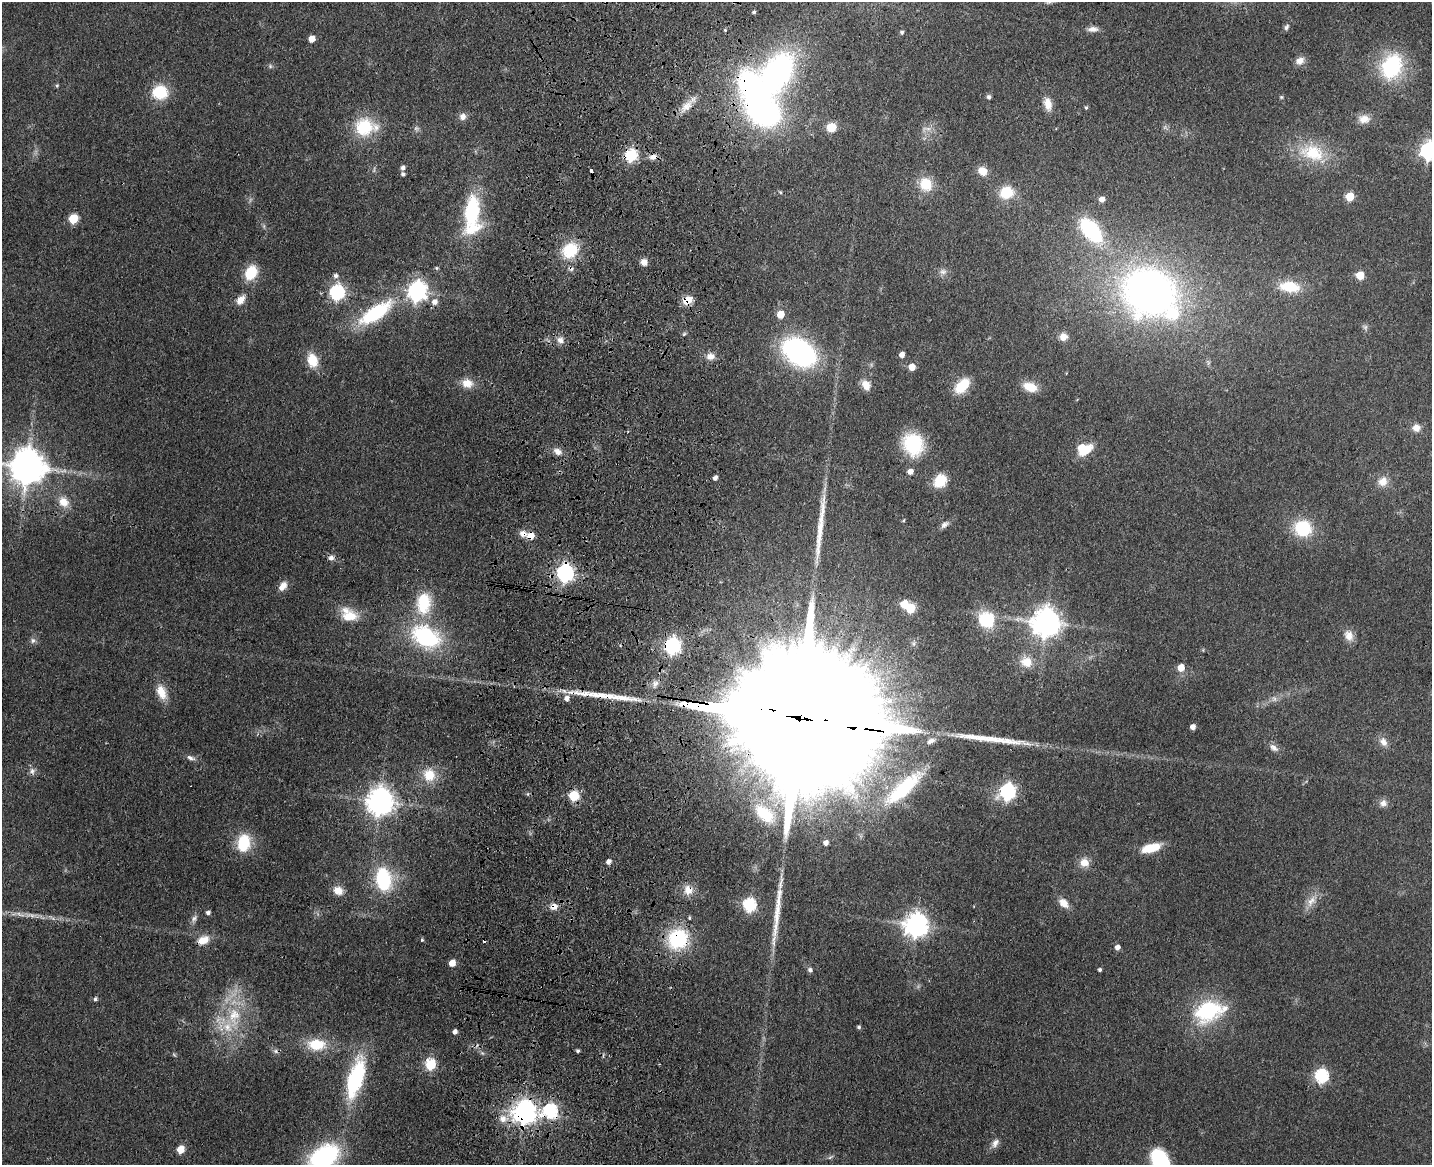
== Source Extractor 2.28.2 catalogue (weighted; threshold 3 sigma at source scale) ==
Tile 8 of 3 x 4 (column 2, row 3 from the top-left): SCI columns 1764-3193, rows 1180-2342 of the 4844 x 4684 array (HDU 1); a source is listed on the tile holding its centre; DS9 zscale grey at full resolution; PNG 1434 x 1167 px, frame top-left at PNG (2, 2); no overlay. Shown black and unused: <1% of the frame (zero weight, under 3 of 4 exposures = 6% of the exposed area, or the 3 px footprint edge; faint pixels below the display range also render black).
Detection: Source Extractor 2.28.2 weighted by HDU 2 'WHT'; one run over the whole footprint, this tile lists its part. Background 0.0658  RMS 0.0061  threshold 0.0276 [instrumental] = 3 sigma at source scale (4.5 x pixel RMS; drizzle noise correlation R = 1.50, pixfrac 1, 0.05/0.05 arcsec/px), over >= 5 px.
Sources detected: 173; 3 too faint to see at this stretch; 4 inside a brighter object's white glare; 3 cosmic-ray / hot-pixel residue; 4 long thin detections or spike segments (spike, bleed or trail) — not listed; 5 inside a brighter listed object's ellipse — not listed separately; the other 154 listed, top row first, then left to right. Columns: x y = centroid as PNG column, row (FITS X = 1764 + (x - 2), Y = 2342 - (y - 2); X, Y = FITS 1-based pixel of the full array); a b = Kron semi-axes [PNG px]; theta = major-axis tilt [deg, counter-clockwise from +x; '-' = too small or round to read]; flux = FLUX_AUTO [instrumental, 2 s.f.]
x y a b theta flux
754 12 3 3 - 0.96
1286 27 8 6 53 1.7
1093 29 14 7 2 3.6
725 30 3 3 - 0.58
902 32 4 4 - 1.4
312 39 5 5 - 8.8
1300 61 11 9 28 4.8
270 66 6 6 - 1.2
1392 66 25 19 66 60
57 86 5 4 - 0.92
160 92 17 15 -5 21
989 97 6 5 - 1.4
1281 97 5 4 - 0.87
1048 104 16 9 -76 7.4
686 106 25 10 41 8.4
1086 107 5 4 - 1.1
763 111 29 22 -31 170
463 116 9 9 - 3.5
1364 119 14 11 -1 6.4
365 127 26 20 2 30
831 127 8 7 - 13
1428 151 7 7 - 240
1313 153 35 22 -16 28
631 155 6 6 - 82
653 157 11 7 13 3.8
403 168 5 5 - 2.3
591 171 4 3 - 9.8
982 171 10 9 - 7.3
403 174 4 4 - 1.6
926 184 15 14 - 15
780 192 4 4 - 0.7
1006 192 14 12 12 18
1350 196 5 5 - 25
1102 199 5 5 - 4.9
472 211 34 16 83 50
73 219 6 5 - 35
1091 230 19 11 -51 80
570 250 16 13 38 27
644 262 8 7 - 3.6
436 268 5 4 - 0.92
943 272 10 8 0 2.8
251 273 15 11 60 19
336 275 6 6 - 2.1
1360 275 5 5 - 19
1289 287 21 11 -6 22
417 291 8 7 - 340
1149 291 53 46 -15 310
337 292 7 6 - 140
240 300 13 9 51 5.2
687 300 13 9 25 7.2
434 302 7 7 - 4.2
375 313 41 15 33 52
781 314 6 5 - 12
684 334 7 4 45 1
1063 337 10 9 - 5
560 340 11 9 -41 3.7
799 352 27 18 -35 150
902 355 5 4 - 4.1
710 356 10 9 - 4.8
312 360 16 11 -73 14
912 367 5 5 - 9
467 383 15 12 -12 7.8
866 385 14 10 -58 6
962 386 17 10 47 18
1030 387 18 10 -20 10
1416 428 10 9 - 4.7
913 444 20 18 -63 45
1086 450 18 8 45 12
557 451 11 8 -29 4.1
27 467 10 10 - 1700
910 471 5 5 - 4.6
715 478 5 4 - 2.6
940 481 12 10 50 19
1383 481 13 11 53 6.4
63 502 15 12 -46 8.4
903 521 5 3 - 0.74
944 524 12 7 39 2.6
1303 528 15 14 - 33
523 534 11 8 -20 3.9
531 535 6 6 - 8.5
331 558 8 6 1 2.3
565 573 7 7 - 240
283 586 12 8 54 5.2
424 603 26 17 84 29
910 608 6 5 - 34
349 615 21 14 -28 16
986 620 17 16 - 29
1046 623 9 9 - 970
1349 635 14 11 -72 6.1
425 637 23 15 -29 84
33 640 8 7 - 2.2
914 643 6 4 72 1.1
672 646 7 6 - 200
1026 662 15 12 -16 9.9
1181 668 6 5 - 9.5
161 692 17 10 -67 11
567 698 7 6 - 4
1274 699 9 6 -75 2.3
791 717 110 27 -9 98000
1193 727 4 4 - 3.7
1383 742 13 9 -56 4.6
1274 748 13 7 -38 3.4
190 758 12 6 -22 2.5
32 771 9 8 - 2.8
429 775 16 15 - 14
903 788 49 14 42 46
1008 791 7 6 - 180
528 794 6 4 -90 0.75
574 796 6 6 - 40
380 802 9 8 - 850
1383 803 10 9 - 3.4
765 814 25 15 -41 26
244 843 18 13 80 25
826 843 4 4 - 3.1
1151 848 21 9 14 16
609 862 5 5 - 2.8
1084 862 12 11 - 7
383 879 21 14 -81 48
338 890 13 10 -25 6.7
688 890 14 13 - 7
1311 901 19 11 54 7.2
1064 903 13 8 -43 6.6
749 905 7 6 - 98
554 907 9 8 - 4.7
208 913 5 4 - 2
777 916 36 8 86 11
194 919 12 7 57 2.7
916 925 8 8 - 570
678 939 21 19 43 47
203 940 14 9 20 8.7
422 940 5 4 - 0.92
1117 947 5 5 - 3.1
452 963 5 5 - 8.4
810 970 6 5 - 2
1100 970 3 3 - 1.5
95 999 5 5 - 1.5
1209 1011 30 20 19 59
234 1016 35 20 83 35
859 1027 4 4 - 1.2
455 1032 4 4 - 2.6
316 1045 21 13 -3 20
578 1051 4 3 - 1.3
174 1055 7 3 -37 0.81
431 1064 6 6 - 35
1321 1076 6 6 - 100
356 1078 47 17 74 58
550 1111 8 7 - 110
524 1112 8 8 - 590
503 1119 14 11 -4 6.9
995 1143 13 8 58 3.7
180 1149 5 5 - 15
324 1156 29 19 29 84
830 1157 8 4 36 1.1
1160 1159 18 13 -59 48
Overlapping masked pixels (flux is a lower limit): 17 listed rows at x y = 686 106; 763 111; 631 155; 653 157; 591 171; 687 300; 523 534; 531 535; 565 573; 672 646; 791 717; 688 890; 554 907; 678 939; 550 1111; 524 1112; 324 1156
Isophote crosses this tile's border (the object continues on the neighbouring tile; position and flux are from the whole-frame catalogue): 4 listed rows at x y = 1428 151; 27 467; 324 1156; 1160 1159